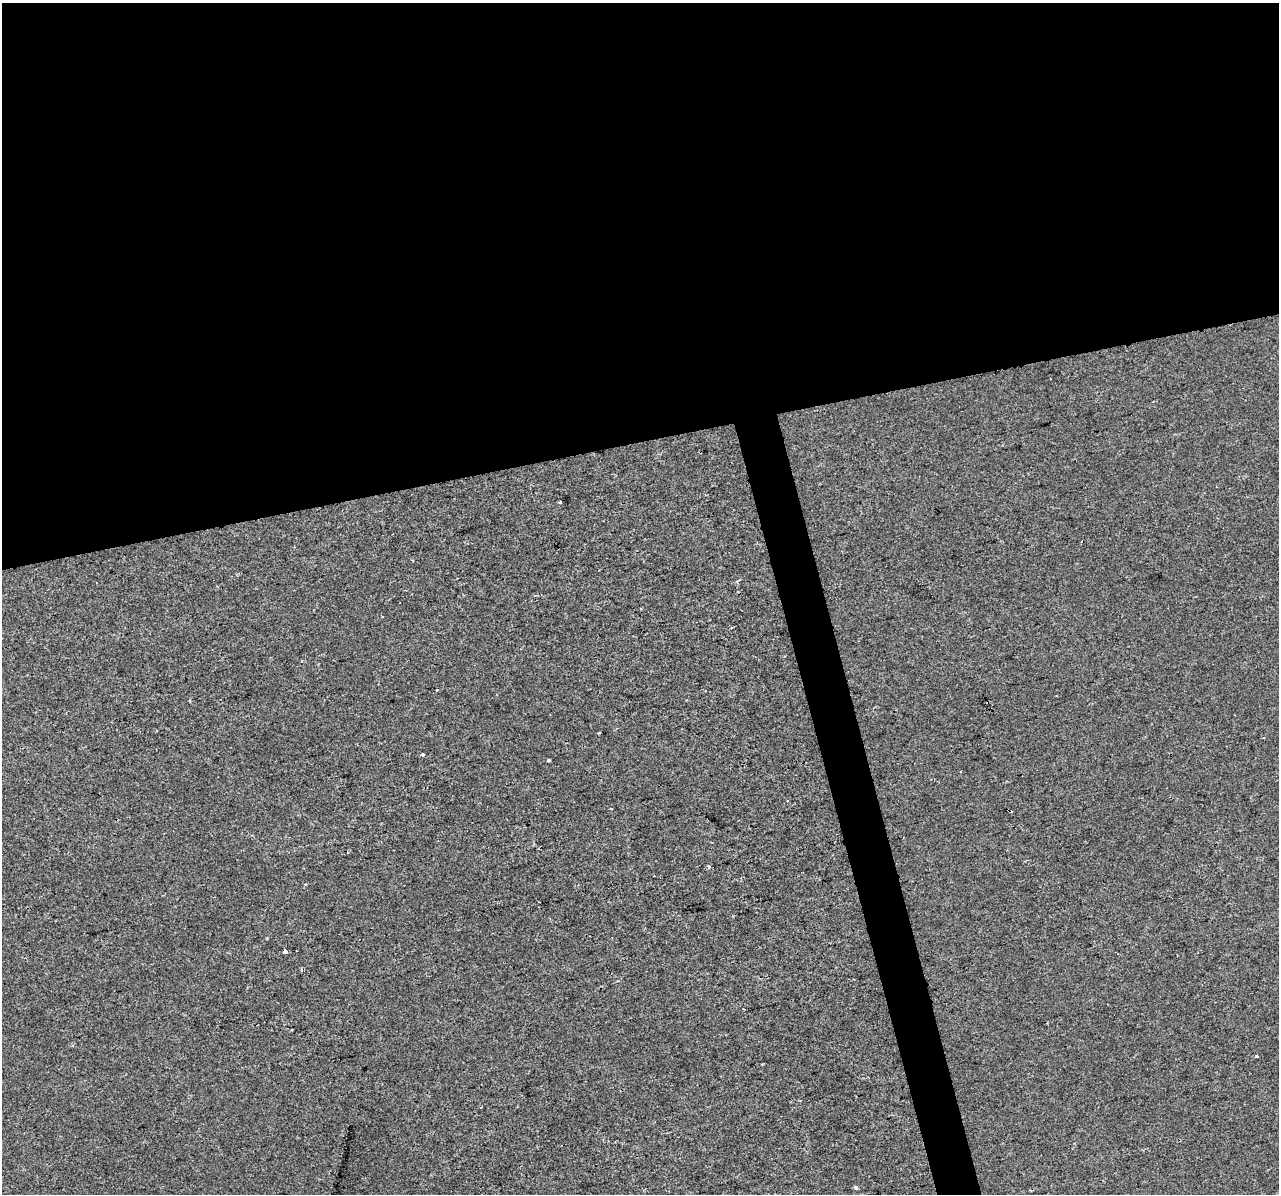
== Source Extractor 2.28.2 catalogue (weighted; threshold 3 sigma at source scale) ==
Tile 2 of 4 x 4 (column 2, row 1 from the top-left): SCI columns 1278-2554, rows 3669-4860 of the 5109 x 4903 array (HDU 1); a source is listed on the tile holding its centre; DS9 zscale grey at full resolution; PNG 1281 x 1196 px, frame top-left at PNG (2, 3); no overlay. Shown black and unused: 39% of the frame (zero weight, under 2 of 3 exposures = <1% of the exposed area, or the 3 px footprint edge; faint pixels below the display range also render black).
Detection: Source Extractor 2.28.2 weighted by HDU 2 'WHT'; one run over the whole footprint, this tile lists its part. Background -4.07e-04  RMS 0.0043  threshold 0.0193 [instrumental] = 3 sigma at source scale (4.5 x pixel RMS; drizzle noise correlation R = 1.50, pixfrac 1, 0.0396/0.0396 arcsec/px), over >= 5 px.
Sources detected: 12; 3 cosmic-ray / hot-pixel residue — not listed; the other 9 listed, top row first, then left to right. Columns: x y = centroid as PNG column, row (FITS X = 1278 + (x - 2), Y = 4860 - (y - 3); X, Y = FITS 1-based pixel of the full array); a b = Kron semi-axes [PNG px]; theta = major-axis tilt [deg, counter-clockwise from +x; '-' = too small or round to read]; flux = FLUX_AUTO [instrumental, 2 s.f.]
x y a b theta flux
561 502 3 3 - 1.3
599 733 2 2 - 0.37
422 754 4 3 - 1.8
548 760 3 3 - 1.3
960 771 3 2 - 0.52
1009 811 5 2 - 0.91
285 952 4 3 - 5
1256 1057 3 3 - 1.3
856 1188 4 4 - 1.2
Overlapping masked pixels (flux is a lower limit): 1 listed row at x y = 1009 811